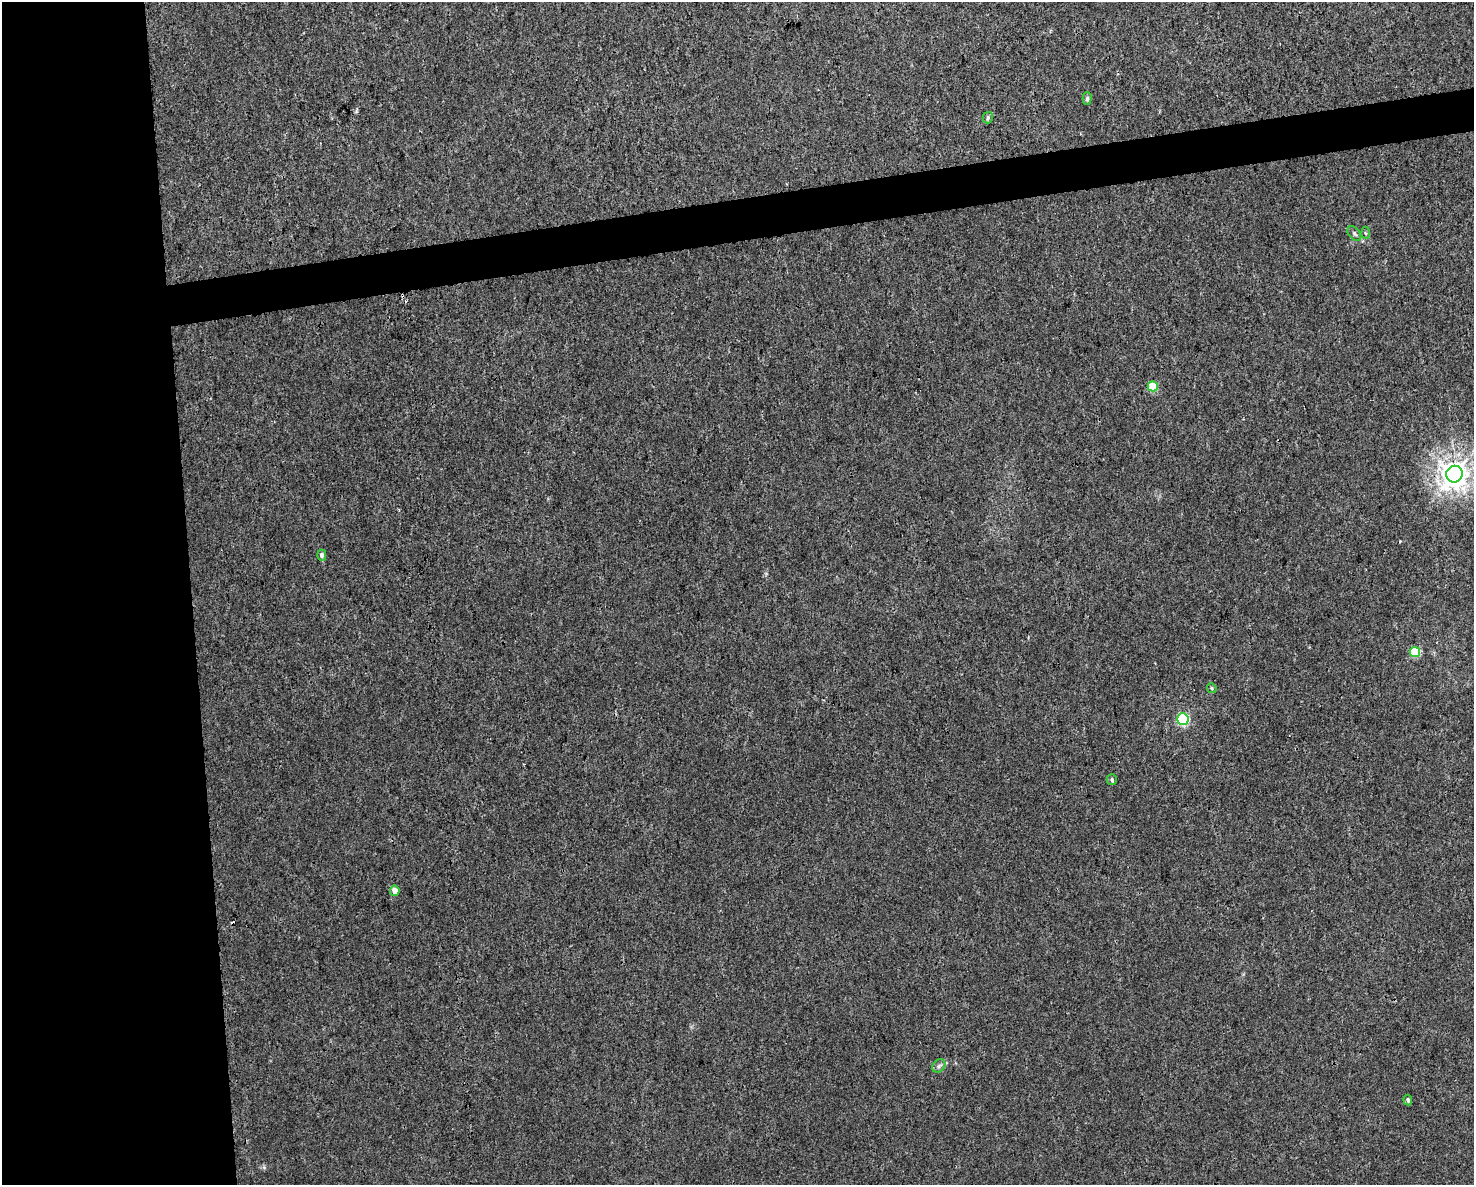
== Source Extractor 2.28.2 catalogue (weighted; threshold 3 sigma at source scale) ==
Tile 7 of 3 x 4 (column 1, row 3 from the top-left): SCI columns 64-1535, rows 1185-2367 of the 4497 x 4734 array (HDU 1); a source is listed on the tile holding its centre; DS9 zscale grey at full resolution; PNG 1476 x 1187 px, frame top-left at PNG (2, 2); each listed source drawn as its Kron ellipse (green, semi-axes under 4 px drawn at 4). Shown black and unused: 16% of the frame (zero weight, under 3 of 4 exposures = <1% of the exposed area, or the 3 px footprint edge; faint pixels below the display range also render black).
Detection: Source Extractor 2.28.2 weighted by HDU 2 'WHT'; one run over the whole footprint, this tile lists its part. Background 0.00208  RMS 0.002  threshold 0.00921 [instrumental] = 3 sigma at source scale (4.5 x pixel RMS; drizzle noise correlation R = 1.50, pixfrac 1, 0.0396/0.0396 arcsec/px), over >= 5 px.
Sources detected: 16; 2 cosmic-ray / hot-pixel residue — neither listed nor drawn; the other 14 listed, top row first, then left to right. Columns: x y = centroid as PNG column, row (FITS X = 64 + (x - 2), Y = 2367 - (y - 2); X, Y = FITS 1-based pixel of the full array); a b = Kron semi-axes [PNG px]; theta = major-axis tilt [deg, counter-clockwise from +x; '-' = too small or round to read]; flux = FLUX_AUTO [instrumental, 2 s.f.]
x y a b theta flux
1087 99 6 4 89 0.42
988 118 6 5 - 0.37
1365 233 6 4 -87 0.31
1354 234 8 5 -50 0.48
1153 386 5 5 - 7.5
1454 474 8 8 - 210
322 555 5 4 - 0.7
1415 652 5 5 - 8.3
1212 688 5 4 - 0.26
1183 719 6 5 - 25
1112 779 5 5 - 0.42
395 891 5 4 - 1.8
939 1066 7 5 46 0.56
1408 1100 5 4 - 0.56
Isophote crosses this tile's border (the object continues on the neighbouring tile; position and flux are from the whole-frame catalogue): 1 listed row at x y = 1454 474